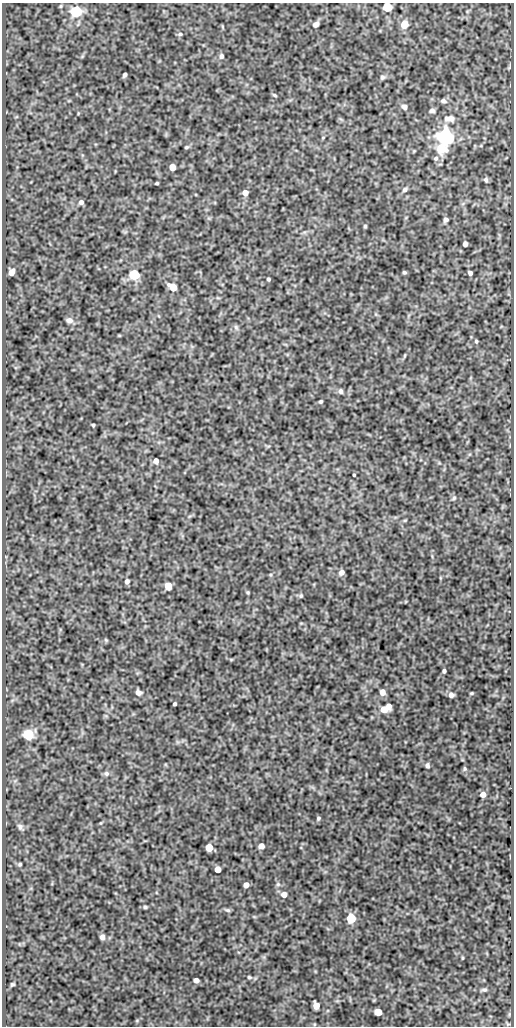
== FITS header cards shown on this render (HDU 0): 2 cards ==
NAXIS1  =                  512
NAXIS2  =                 1024

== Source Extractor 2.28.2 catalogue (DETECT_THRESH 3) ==
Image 512 x 1024 px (HDU 0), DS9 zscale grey, 1 PNG px = 1 image px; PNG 516 x 1028 px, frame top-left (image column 1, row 1024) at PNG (2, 3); no overlay
Background 89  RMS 0.54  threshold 1.61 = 3 sigma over >= 5 px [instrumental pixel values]
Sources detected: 83; all 83 listed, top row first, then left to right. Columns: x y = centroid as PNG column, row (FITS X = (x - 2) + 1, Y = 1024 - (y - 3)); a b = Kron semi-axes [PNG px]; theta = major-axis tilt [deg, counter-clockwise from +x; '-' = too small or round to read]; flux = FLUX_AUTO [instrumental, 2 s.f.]
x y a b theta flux
387 7 5 5 - 1900
76 11 6 6 - 5300
316 24 6 5 - 140
405 24 6 5 - 700
180 34 7 5 2 62
221 56 6 5 - 100
509 67 6 4 87 48
125 75 5 3 - 86
382 77 6 5 - 74
275 95 6 3 -28 44
443 101 8 6 -17 97
404 107 6 5 - 150
432 111 6 4 8 93
449 119 15 9 2 250
323 137 5 3 - 27
446 137 6 6 - 17000
186 147 5 4 - 47
441 149 6 6 - 1300
436 158 6 5 - 86
172 167 5 5 - 460
486 180 7 6 - 77
157 183 3 3 - 45
405 189 6 5 - 92
245 193 5 5 - 260
81 202 5 5 - 110
446 220 5 4 - 100
365 226 4 4 - 42
465 244 4 4 - 160
11 272 6 5 - 270
404 272 4 3 - 52
470 273 4 4 - 120
134 274 6 5 - 3400
268 279 4 3 - 57
173 287 6 5 - 640
69 320 7 6 - 150
236 327 7 5 -47 79
476 341 5 4 - 47
405 355 7 3 71 44
340 391 5 5 - 100
321 401 4 3 - 51
93 425 3 3 - 42
156 461 5 5 - 170
354 475 3 3 - 36
454 498 6 4 46 52
341 572 6 5 - 160
127 581 5 4 - 110
168 586 5 5 - 800
248 592 4 3 - 38
301 596 6 4 69 48
106 640 5 4 - 38
444 671 4 3 - 73
138 692 6 5 - 140
382 692 5 5 - 300
472 693 3 2 - 35
451 695 6 5 - 120
175 704 3 3 - 61
389 706 5 4 - 190
384 709 8 6 -4 370
28 734 6 6 - 2500
427 765 6 5 - 83
465 769 7 4 -84 59
106 773 7 6 - 89
483 794 5 5 - 220
318 818 5 4 - 58
20 827 9 7 -65 100
261 846 5 5 - 240
209 848 5 5 - 890
20 864 4 4 - 51
218 870 5 5 - 320
278 884 6 5 - 62
246 885 5 4 - 230
284 894 6 6 - 240
145 907 5 4 - 51
228 910 7 4 -25 63
351 918 6 5 - 1900
102 937 6 5 - 140
462 958 5 3 - 31
249 977 5 4 - 44
196 980 5 4 - 180
12 984 4 3 - 50
484 990 7 5 7 75
316 1006 5 5 - 450
378 1012 5 5 - 660
At the frame edge (FLAGS 8, measured only in part): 1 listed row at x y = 387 7